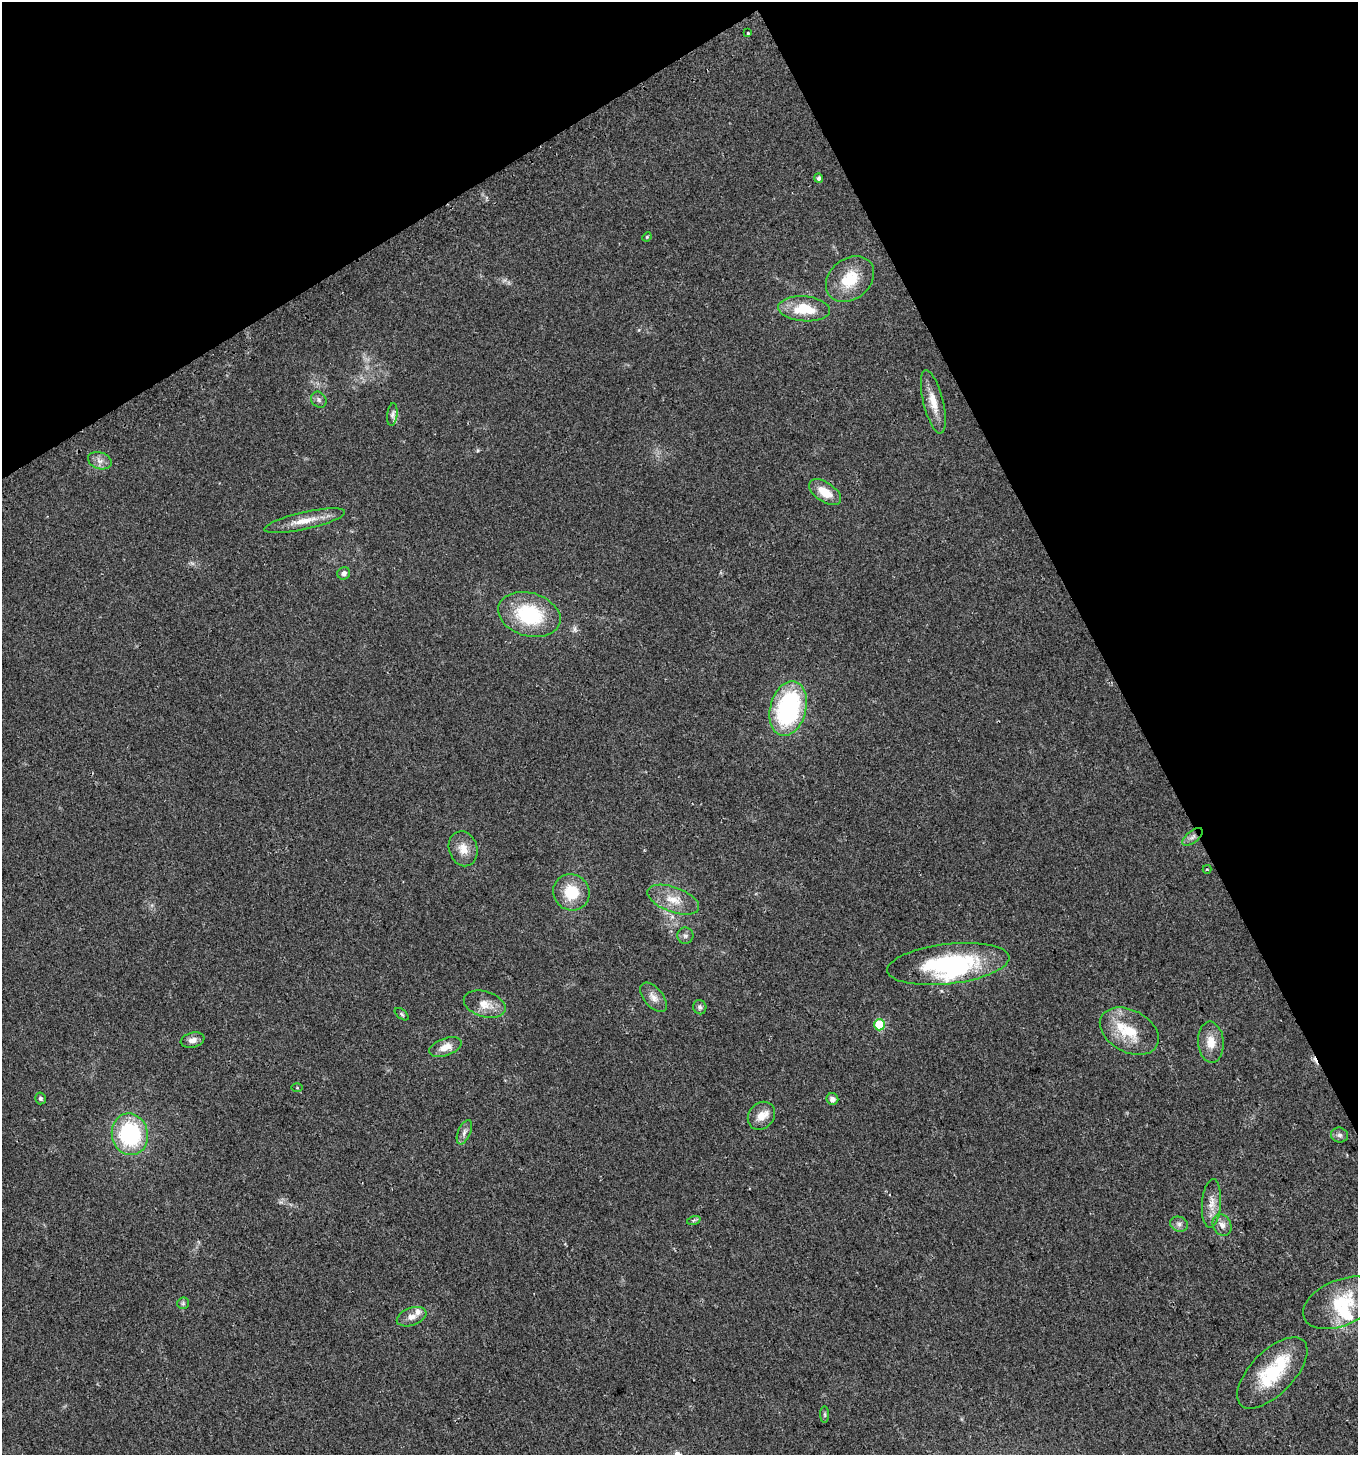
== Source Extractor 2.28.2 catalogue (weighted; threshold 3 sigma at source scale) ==
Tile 3 of 4 x 4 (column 3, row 1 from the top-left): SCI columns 2899-4254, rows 4387-5839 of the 5736 x 5871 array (HDU 1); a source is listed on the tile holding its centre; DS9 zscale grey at full resolution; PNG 1360 x 1457 px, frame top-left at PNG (2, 2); each listed source drawn as its Kron ellipse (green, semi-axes under 4 px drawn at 4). Shown black and unused: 27% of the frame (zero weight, under 2 of 3 exposures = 2% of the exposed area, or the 3 px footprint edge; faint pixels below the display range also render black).
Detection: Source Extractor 2.28.2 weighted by HDU 2 'WHT'; one run over the whole footprint, this tile lists its part. Background 0.0479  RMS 0.0082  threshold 0.0368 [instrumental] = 3 sigma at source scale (4.5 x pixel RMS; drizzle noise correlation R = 1.50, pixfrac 1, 0.0396/0.0396 arcsec/px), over >= 5 px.
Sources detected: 55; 1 too faint to see at this stretch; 4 inside a brighter object's white glare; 1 cosmic-ray / hot-pixel residue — neither listed nor drawn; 3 inside a brighter listed object's ellipse — not listed separately; the other 46 listed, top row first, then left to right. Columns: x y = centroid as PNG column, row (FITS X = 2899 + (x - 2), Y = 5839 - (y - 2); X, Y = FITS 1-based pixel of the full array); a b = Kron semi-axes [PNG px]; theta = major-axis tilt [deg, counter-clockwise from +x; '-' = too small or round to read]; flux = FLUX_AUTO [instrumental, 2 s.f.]
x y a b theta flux
747 33 3 3 - 2.5
819 178 5 4 - 2.4
647 237 5 4 - 0.88
850 279 26 20 40 27
804 309 26 12 -4 25
319 400 8 7 - 2.5
933 402 32 10 -76 14
392 414 11 5 84 2.5
100 461 12 8 -19 5
825 492 18 9 -34 15
305 521 41 8 13 14
344 573 6 6 - 3.3
529 615 32 21 -16 57
788 708 28 18 76 120
1193 837 12 6 38 3.5
463 849 18 14 -71 11
1207 869 4 4 - 0.87
571 892 19 17 -46 25
673 900 27 12 -20 15
685 936 8 8 - 2.6
948 964 61 20 6 93
653 997 17 9 -50 6.6
485 1004 21 12 -17 12
700 1007 7 6 - 2.2
402 1014 8 4 -39 1.3
879 1025 5 5 - 38
1129 1031 31 21 -28 29
193 1040 12 7 12 4.8
1211 1042 20 12 -85 12
445 1047 17 8 20 9.2
297 1088 5 3 - 0.71
40 1098 6 5 - 1.9
832 1099 6 5 - 4.3
761 1116 15 12 49 9.1
464 1132 13 6 67 3.7
130 1134 21 18 -80 80
1339 1135 8 7 - 2.7
1211 1203 24 9 86 9.2
694 1220 7 4 18 1.4
1179 1224 9 7 -17 3.1
1222 1225 11 9 -61 5.4
183 1303 6 5 - 1.5
1341 1303 40 23 22 40
412 1317 15 8 20 6.4
1272 1373 45 21 46 51
825 1415 8 4 -89 1.3